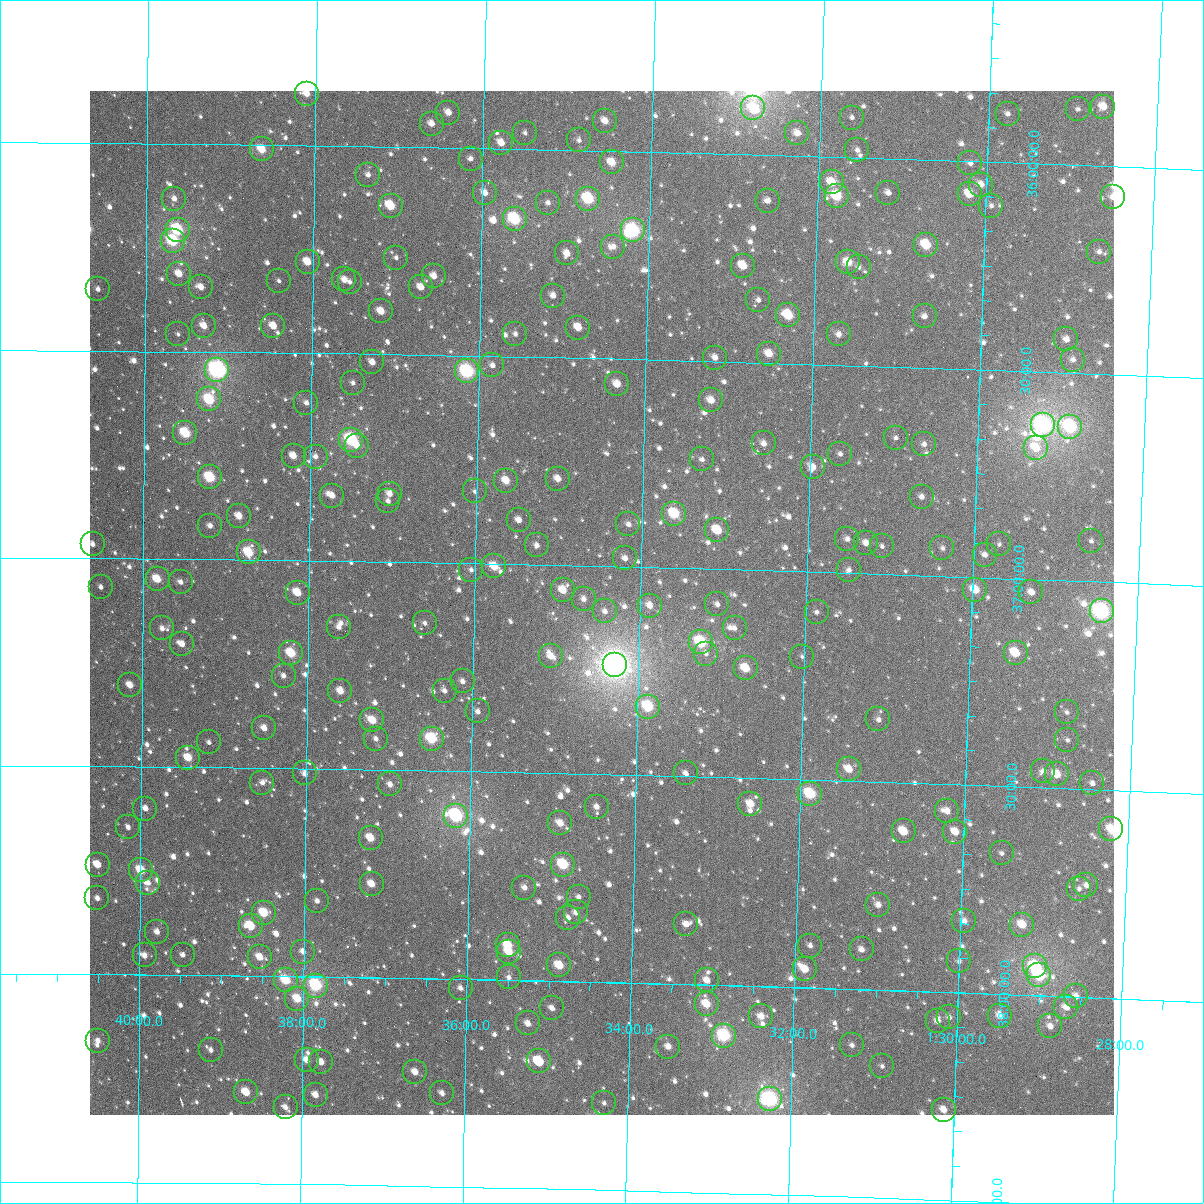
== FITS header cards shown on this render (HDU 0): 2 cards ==
NAXIS1  =                 1024
NAXIS2  =                 1024

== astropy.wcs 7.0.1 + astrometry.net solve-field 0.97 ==
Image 1024 x 1024 px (HDU 0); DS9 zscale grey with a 90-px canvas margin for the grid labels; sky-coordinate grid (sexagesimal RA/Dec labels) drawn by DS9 from the SOLVED WCS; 248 Tycho-2 reference stars matched to detected sources circled (green)
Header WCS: RA---TAN-SIP/DEC--TAN-SIP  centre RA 01:34:28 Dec +37:05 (23.62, +37.09 deg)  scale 8.66 arcsec/px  FOV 147.8' x 147.9'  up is +179 deg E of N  parity flipped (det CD > 0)
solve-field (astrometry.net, Tycho-2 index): VERIFIED the header's WCS against the Tycho-2 star catalogue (verified at 6 index scales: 17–248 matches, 0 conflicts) and refined it, rather than solving blind
Solved WCS: RA---TAN-SIP/DEC--TAN-SIP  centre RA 01:34:28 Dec +37:05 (23.62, +37.09 deg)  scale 8.66 arcsec/px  FOV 147.9' x 147.9'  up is +179 deg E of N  parity flipped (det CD > 0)
The solver's refit moves the header's centre by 0.21 arcsec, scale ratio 1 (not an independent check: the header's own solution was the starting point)
Tycho-2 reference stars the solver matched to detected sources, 248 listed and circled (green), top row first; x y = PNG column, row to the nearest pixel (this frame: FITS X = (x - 90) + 1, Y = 1024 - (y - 91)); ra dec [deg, ICRS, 3 dp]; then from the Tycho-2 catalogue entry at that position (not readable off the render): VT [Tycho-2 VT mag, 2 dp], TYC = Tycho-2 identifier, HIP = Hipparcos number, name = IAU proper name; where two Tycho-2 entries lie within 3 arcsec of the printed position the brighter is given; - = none
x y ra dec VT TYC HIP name
307 94 24.526 +35.876 10.58 2305-254-1 - -
1103 107 22.161 +35.857 10.21 2304-1471-1 - -
753 108 23.199 +35.889 9.75 2305-336-1 - -
1078 109 22.236 +35.865 12.03 2304-1590-1 - -
448 113 24.104 +35.916 10.43 2305-1042-1 - -
1008 114 22.444 +35.883 11.80 2304-804-1 - -
852 118 22.906 +35.904 12.01 2305-614-1 - -
605 121 23.638 +35.929 10.69 2305-1284-1 - -
432 124 24.153 +35.944 10.90 2305-410-1 - -
525 133 23.877 +35.961 11.81 2305-756-1 - -
797 133 23.068 +35.946 11.13 2305-916-1 - -
579 140 23.714 +35.976 11.57 2305-884-1 - -
501 143 23.945 +35.986 10.55 2305-196-1 - -
262 149 24.657 +36.012 9.69 2305-288-1 - -
857 150 22.887 +35.982 12.09 2305-98-1 - -
471 159 24.036 +36.026 11.35 2305-1214-1 - -
612 162 23.615 +36.028 9.97 2305-832-1 - -
970 163 22.549 +36.005 11.94 2305-1342-1 - -
368 175 24.339 +36.069 11.76 2305-16-1 - -
832 182 22.960 +36.061 10.01 2305-270-1 - -
981 185 22.516 +36.055 10.85 2305-1234-1 - -
485 193 23.991 +36.108 11.09 2305-932-1 - -
888 193 22.790 +36.083 11.22 2305-1196-1 - -
970 194 22.548 +36.079 9.78 2305-546-1 - -
837 196 22.944 +36.094 9.09 2305-272-1 7122 -
1113 197 22.123 +36.073 11.06 2304-382-1 - -
174 199 24.916 +36.132 11.44 2306-1262-1 - -
588 199 23.683 +36.116 8.61 2305-424-1 - -
768 201 23.148 +36.110 11.34 2305-1208-1 - -
548 203 23.803 +36.128 12.11 2305-778-1 - -
391 206 24.271 +36.143 9.49 2305-92-1 - -
991 206 22.484 +36.105 12.49 2304-644-1 - -
515 219 23.901 +36.170 8.45 2305-94-1 - -
178 230 24.905 +36.207 8.66 2306-1223-1 - -
633 230 23.548 +36.190 8.07 2305-1640-1 7314 -
173 241 24.919 +36.234 8.69 2306-1238-1 - -
926 245 22.673 +36.205 9.38 2305-1110-1 - -
613 247 23.605 +36.230 11.39 2305-494-1 - -
1099 252 22.156 +36.206 12.08 2304-190-1 - -
567 253 23.743 +36.249 10.99 2305-858-1 - -
396 258 24.253 +36.267 12.06 2305-1116-1 - -
308 262 24.516 +36.281 10.34 2305-372-1 - -
848 262 22.904 +36.252 9.87 2305-526-1 - -
743 266 23.217 +36.268 10.26 2305-632-1 - -
859 267 22.872 +36.263 11.71 2305-60-1 - -
179 274 24.899 +36.314 11.02 2306-1079-1 - -
434 276 24.139 +36.310 11.03 2305-1218-1 - -
344 279 24.406 +36.322 10.76 2305-598-1 - -
279 281 24.602 +36.327 12.09 2305-1176-1 - -
350 282 24.390 +36.327 11.78 2305-364-1 - -
201 287 24.834 +36.344 10.92 2306-1283-1 - -
421 287 24.177 +36.338 11.30 2305-542-1 - -
98 289 25.142 +36.352 11.57 2306-990-1 - -
553 296 23.782 +36.351 11.23 2305-116-1 - -
758 300 23.169 +36.349 11.32 2305-200-1 - -
381 311 24.295 +36.397 10.29 2305-148-1 - -
788 315 23.077 +36.385 9.40 2305-968-1 - -
925 316 22.670 +36.376 11.69 2305-506-1 - -
204 326 24.824 +36.438 11.08 2306-1517-1 - -
273 326 24.616 +36.436 11.31 2305-1520-1 - -
578 328 23.704 +36.427 10.76 2305-1632-1 - -
178 334 24.901 +36.458 12.46 2306-788-1 - -
515 334 23.892 +36.445 11.37 2305-1504-1 - -
839 334 22.925 +36.427 11.17 2305-1578-1 - -
1066 339 22.245 +36.420 11.44 2304-1610-1 - -
769 354 23.132 +36.478 10.23 2305-1549-1 - -
715 358 23.293 +36.491 11.10 2305-1528-1 - -
1073 360 22.222 +36.468 11.52 2304-454-1 - -
372 362 24.319 +36.520 11.19 2305-1353-1 - -
492 365 23.959 +36.522 11.64 2305-1452-1 - -
217 370 24.782 +36.543 7.23 2306-963-1 7700 -
467 371 24.035 +36.538 7.97 2305-1297-1 7462 -
353 383 24.376 +36.570 12.31 2305-1235-1 - -
617 384 23.584 +36.561 10.41 2305-1031-1 - -
209 399 24.806 +36.615 9.00 2306-1081-1 - -
711 400 23.301 +36.594 10.29 2305-1586-1 - -
306 403 24.515 +36.620 11.74 2305-795-1 - -
1043 425 22.304 +36.628 7.26 2304-86-1 6925 -
1070 427 22.222 +36.630 8.34 2304-902-1 - -
185 433 24.876 +36.697 9.08 2306-386-1 7728 -
896 438 22.745 +36.671 12.21 2305-1372-1 - -
351 440 24.378 +36.707 8.32 2305-1025-1 7569 -
764 443 23.140 +36.694 11.40 2305-1511-1 - -
924 444 22.660 +36.684 11.89 2305-1519-1 - -
357 446 24.360 +36.722 11.08 2305-1477-1 - -
1036 448 22.324 +36.684 10.44 2304-516-1 6930 -
840 454 22.910 +36.714 11.55 2305-1513-1 - -
294 456 24.551 +36.748 10.60 2305-1183-1 - -
316 457 24.485 +36.749 12.03 2305-921-1 - -
702 459 23.324 +36.737 11.81 2305-1426-1 - -
813 467 22.991 +36.747 10.95 2305-953-1 - -
210 477 24.801 +36.802 8.96 2306-810-1 - -
558 479 23.755 +36.792 11.56 2305-911-1 - -
506 481 23.912 +36.799 10.19 2305-1089-1 - -
475 491 24.004 +36.827 12.30 2305-871-1 - -
390 494 24.260 +36.835 11.09 2305-919-1 - -
332 496 24.433 +36.842 11.38 2305-1077-1 - -
922 497 22.661 +36.811 11.87 2305-1438-1 - -
388 501 24.264 +36.853 11.47 2305-413-1 - -
674 514 23.403 +36.869 9.03 2305-691-1 7268 -
239 516 24.713 +36.895 10.53 2305-259-1 - -
519 520 23.870 +36.893 11.02 2305-501-1 - -
628 524 23.540 +36.898 11.39 2305-279-1 - -
210 526 24.799 +36.919 11.51 2306-194-1 - -
717 530 23.272 +36.906 10.15 2305-299-1 - -
847 539 22.881 +36.918 11.72 2305-235-1 - -
1091 541 22.147 +36.902 12.02 2304-1177-1 - -
866 543 22.823 +36.926 10.97 2305-1129-1 - -
93 544 25.152 +36.966 11.53 2306-964-1 - -
999 544 22.423 +36.919 12.39 2304-559-1 - -
537 545 23.815 +36.953 11.88 2305-1521-1 - -
882 546 22.776 +36.933 11.88 2305-1101-1 - -
942 548 22.593 +36.933 12.01 2305-419-1 - -
249 552 24.682 +36.982 9.23 2305-1201-1 - -
985 555 22.465 +36.945 11.70 2304-1149-1 - -
625 558 23.548 +36.979 11.61 2305-1461-1 - -
494 566 23.941 +37.005 9.97 2305-873-1 - -
471 570 24.011 +37.015 11.78 2305-1410-1 - -
849 570 22.873 +36.992 11.71 2305-1575-1 - -
158 579 24.956 +37.048 9.84 2306-1418-1 - -
181 582 24.886 +37.055 11.73 2306-732-1 - -
101 587 25.126 +37.069 12.07 2306-370-1 - -
563 590 23.733 +37.059 10.06 2305-1584-1 - -
975 590 22.491 +37.030 9.82 2304-775-1 - -
1031 592 22.321 +37.031 11.31 2304-1247-1 - -
298 593 24.533 +37.077 10.19 2305-665-1 - -
584 599 23.670 +37.080 11.68 2305-1087-1 - -
717 604 23.267 +37.084 12.01 2305-255-1 - -
650 606 23.470 +37.092 11.36 2305-209-1 - -
605 611 23.605 +37.108 11.85 2305-669-1 - -
1102 611 22.108 +37.071 7.48 2304-1087-1 6872 -
817 612 22.967 +37.096 11.58 2305-201-1 - -
425 623 24.148 +37.145 11.72 2305-755-1 - -
339 627 24.407 +37.158 12.12 2305-169-1 - -
162 628 24.940 +37.167 11.63 2306-174-1 - -
735 628 23.213 +37.140 11.38 2305-533-1 - -
701 642 23.313 +37.177 8.61 2305-109-1 - -
182 644 24.880 +37.204 10.85 2306-678-1 - -
291 653 24.550 +37.223 9.32 2305-1043-1 - -
1016 653 22.362 +37.178 9.60 2304-267-1 - -
706 654 23.297 +37.204 12.53 2305-753-1 - -
551 656 23.765 +37.219 10.72 2305-901-1 - -
802 657 23.007 +37.204 12.41 2305-415-1 - -
615 665 23.569 +37.237 5.88 2305-1638-1 7321 -
746 668 23.175 +37.237 9.65 2305-711-1 - -
284 676 24.572 +37.277 11.69 2305-1091-1 - -
463 681 24.031 +37.284 11.50 2305-495-1 - -
130 685 25.036 +37.304 10.71 2306-859-1 - -
340 691 24.399 +37.312 10.68 2305-231-1 - -
445 691 24.084 +37.307 11.91 2305-575-1 - -
648 707 23.467 +37.335 8.88 2305-251-1 7285 -
478 711 23.983 +37.356 11.73 2305-39-1 - -
1067 712 22.200 +37.316 12.11 2304-59-1 - -
878 719 22.770 +37.350 11.44 2305-605-1 - -
372 720 24.301 +37.381 9.97 2305-563-1 - -
264 728 24.629 +37.404 10.70 2305-303-1 - -
376 739 24.291 +37.426 11.85 2305-1551-1 - -
432 739 24.121 +37.423 8.78 2305-367-1 - -
1067 740 22.196 +37.383 11.75 2304-611-1 - -
209 742 24.795 +37.440 11.69 2306-492-1 - -
188 758 24.857 +37.477 10.03 2306-26-1 - -
849 769 22.854 +37.472 10.18 2305-857-1 - -
1043 771 22.267 +37.460 12.21 2304-337-1 - -
305 773 24.503 +37.512 11.36 2814-1798-1 - -
686 773 23.348 +37.493 12.18 2305-333-1 - -
1057 774 22.224 +37.466 9.78 2304-723-1 - -
262 783 24.632 +37.535 11.93 2814-1686-1 - -
1092 783 22.115 +37.485 12.36 2304-169-1 - -
390 784 24.245 +37.535 11.36 2814-1799-1 - -
810 794 22.969 +37.534 8.75 2814-1628-1 - -
750 804 23.150 +37.562 10.47 2814-1953-1 - -
597 807 23.616 +37.579 11.44 2814-1674-1 - -
145 809 24.986 +37.601 11.08 2814-1611-1 - -
947 811 22.552 +37.564 10.83 2814-1715-1 - -
456 816 24.042 +37.607 8.07 2814-1462-1 7465 -
560 823 23.725 +37.620 10.17 2814-1680-1 - -
128 827 25.038 +37.646 11.72 2815-1376-1 - -
1111 829 22.052 +37.592 10.16 2813-806-1 - -
904 831 22.682 +37.617 10.11 2814-1687-1 - -
955 832 22.525 +37.614 10.42 2814-1444-1 - -
371 838 24.301 +37.665 10.11 2814-1825-1 - -
1002 853 22.382 +37.661 12.30 2813-1036-1 - -
98 865 25.130 +37.736 11.25 2815-1161-1 - -
563 865 23.714 +37.720 8.84 2814-1934-1 - -
141 870 24.998 +37.749 9.64 2814-1147-1 - -
148 883 24.976 +37.779 11.60 2814-1312-1 - -
372 884 24.296 +37.775 10.30 2814-1867-1 - -
1086 885 22.121 +37.731 11.39 2813-860-1 - -
524 888 23.830 +37.777 11.23 2814-1959-1 - -
1079 889 22.143 +37.740 11.56 2813-149-1 - -
579 897 23.664 +37.797 12.41 2814-1235-1 - -
97 898 25.130 +37.817 11.86 2815-1382-1 - -
317 901 24.460 +37.818 11.36 2814-894-1 - -
878 905 22.752 +37.796 11.13 2814-1655-1 - -
576 912 23.672 +37.834 11.19 2814-1367-1 - -
264 913 24.622 +37.849 9.52 2814-1451-1 - -
568 918 23.696 +37.847 11.81 2814-1136-1 - -
964 921 22.489 +37.828 10.97 2813-575-1 - -
686 924 23.335 +37.856 10.62 2814-1038-1 - -
1022 925 22.311 +37.831 9.80 2813-1140-1 - -
251 926 24.661 +37.881 9.98 2814-954-1 - -
157 932 24.948 +37.897 11.16 2814-912-1 - -
508 945 23.876 +37.916 9.62 2814-1602-1 - -
810 946 22.955 +37.899 11.52 2814-904-1 - -
862 949 22.798 +37.904 11.12 2814-891-1 - -
303 952 24.502 +37.940 11.59 2814-1908-1 - -
509 952 23.873 +37.932 9.83 2814-1972-1 - -
145 955 24.985 +37.954 11.29 2814-1820-1 - -
183 955 24.868 +37.952 11.17 2814-1709-1 - -
260 957 24.633 +37.955 10.59 2814-1725-1 - -
959 961 22.500 +37.925 12.07 2814-1793-1 - -
559 965 23.718 +37.963 9.46 2814-668-1 - -
1035 966 22.267 +37.931 8.66 2813-2091-1 - -
805 969 22.969 +37.956 10.16 2814-1965-1 - -
1039 975 22.254 +37.951 8.70 2813-2056-1 - -
509 977 23.872 +37.994 11.89 2814-662-1 - -
286 980 24.553 +38.010 9.17 2814-1149-1 - -
707 980 23.268 +37.989 10.72 2814-712-1 - -
316 986 24.461 +38.022 8.25 2814-1045-1 7594 -
461 988 24.019 +38.022 11.62 2814-1841-1 - -
1076 996 22.140 +37.998 11.18 2813-1935-1 - -
297 999 24.516 +38.054 9.95 2814-1324-1 - -
707 1004 23.267 +38.047 9.64 2814-951-1 - -
1066 1007 22.168 +38.026 10.68 2813-1773-1 - -
552 1008 23.738 +38.066 11.32 2814-832-1 - -
761 1016 23.099 +38.073 10.52 2814-1840-1 - -
1000 1016 22.369 +38.053 11.30 2813-1803-1 - -
949 1017 22.524 +38.061 11.27 2814-1210-1 - -
938 1021 22.559 +38.070 10.87 2814-1102-1 - -
528 1023 23.811 +38.104 11.09 2814-828-1 - -
1050 1026 22.215 +38.073 10.95 2813-1671-1 - -
724 1036 23.210 +38.121 8.15 2814-804-1 7204 -
98 1041 25.125 +38.160 11.30 2815-1008-1 - -
852 1045 22.819 +38.135 11.81 2814-1310-1 - -
668 1047 23.380 +38.152 10.79 2814-376-1 - -
211 1050 24.780 +38.180 11.70 2814-1252-1 - -
307 1060 24.486 +38.201 11.01 2814-1713-1 - -
539 1061 23.774 +38.194 11.16 2814-971-1 - -
321 1062 24.441 +38.205 11.18 2814-658-1 - -
882 1066 22.724 +38.183 12.37 2814-294-1 - -
415 1072 24.153 +38.226 10.72 2814-1768-1 - -
246 1092 24.670 +38.280 9.73 2814-982-1 - -
442 1093 24.070 +38.275 11.28 2814-1516-1 - -
316 1095 24.456 +38.284 10.87 2814-1219-1 - -
770 1099 23.065 +38.272 7.44 2814-1664-1 7157 -
604 1103 23.572 +38.291 11.98 2814-1583-1 - -
286 1107 24.548 +38.315 11.65 2814-1036-1 - -
944 1110 22.532 +38.283 10.50 2814-1420-1 - -